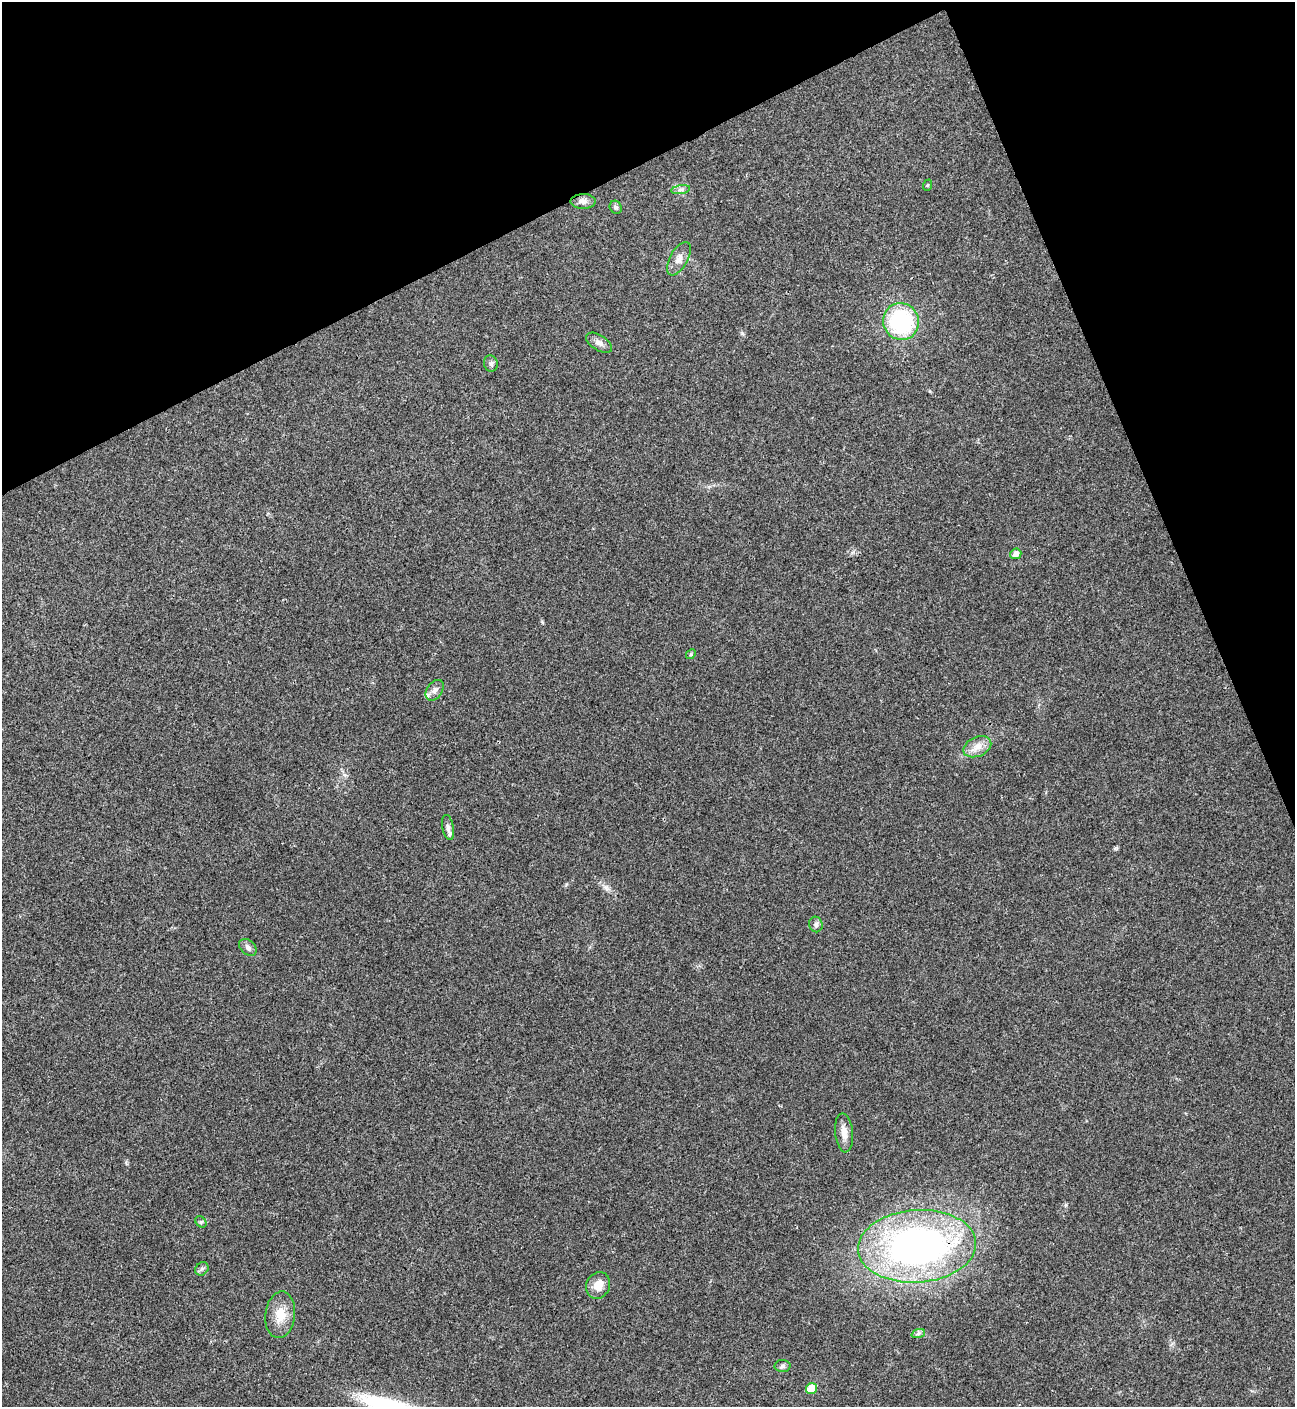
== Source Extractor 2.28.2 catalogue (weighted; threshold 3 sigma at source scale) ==
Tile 3 of 4 x 4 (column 3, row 1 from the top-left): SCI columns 2876-4168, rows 4223-5627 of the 5621 x 5633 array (HDU 1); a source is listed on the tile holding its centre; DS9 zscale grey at full resolution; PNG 1297 x 1409 px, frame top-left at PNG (2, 2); each listed source drawn as its Kron ellipse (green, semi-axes under 4 px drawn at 4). Shown black and unused: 21% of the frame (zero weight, under 3 of 4 exposures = <1% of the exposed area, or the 3 px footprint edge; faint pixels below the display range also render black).
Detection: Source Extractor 2.28.2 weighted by HDU 2 'WHT'; one run over the whole footprint, this tile lists its part. Background 0.0209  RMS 0.0041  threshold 0.0185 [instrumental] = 3 sigma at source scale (4.5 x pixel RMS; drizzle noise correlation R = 1.50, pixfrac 1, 0.05/0.05 arcsec/px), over >= 5 px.
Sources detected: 26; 2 inside a brighter listed object's ellipse — not listed separately; the other 24 listed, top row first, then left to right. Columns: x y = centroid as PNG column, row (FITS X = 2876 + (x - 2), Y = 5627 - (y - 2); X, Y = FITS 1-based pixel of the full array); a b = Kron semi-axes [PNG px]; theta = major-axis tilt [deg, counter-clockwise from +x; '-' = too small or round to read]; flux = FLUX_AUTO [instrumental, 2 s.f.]
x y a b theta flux
928 185 6 3 70 0.41
681 190 9 4 8 1.1
583 201 12 7 1 2.1
616 207 7 6 - 0.98
679 259 18 9 61 3.3
901 321 18 17 - 43
599 343 14 7 -32 2.1
491 363 8 7 - 1.1
1016 554 5 5 - 2.4
691 654 5 4 - 0.5
435 690 11 7 55 2
977 747 15 9 25 3.9
448 827 13 6 -78 1.6
816 924 8 6 -81 1.2
248 947 10 7 -42 1.5
844 1133 19 9 -85 3.5
201 1222 6 5 - 0.75
917 1246 59 36 4 160
202 1269 7 6 - 1
598 1285 14 11 64 4.9
280 1315 23 15 84 7.4
918 1334 7 4 20 0.88
783 1366 8 6 2 1.1
812 1388 6 5 - 7.8
Overlapping masked pixels (flux is a lower limit): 1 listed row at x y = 917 1246
Unlisted compact peaks at least as high as the median listed source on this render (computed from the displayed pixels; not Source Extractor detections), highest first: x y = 606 887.